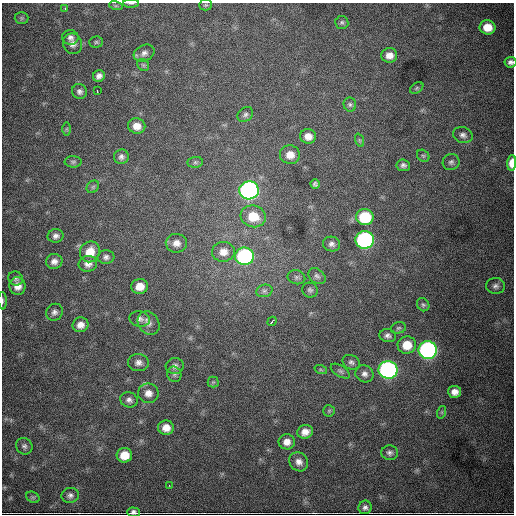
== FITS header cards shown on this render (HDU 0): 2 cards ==
NAXIS1  =                  512
NAXIS2  =                  512

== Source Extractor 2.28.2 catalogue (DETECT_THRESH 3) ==
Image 512 x 512 px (HDU 0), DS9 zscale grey, 1 PNG px = 1 image px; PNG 516 x 516 px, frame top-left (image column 1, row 512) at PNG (2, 3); each listed source drawn as its Kron ellipse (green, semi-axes under 4 px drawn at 4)
Background 5570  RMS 76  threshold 228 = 3 sigma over >= 5 px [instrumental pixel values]
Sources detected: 93; all 93 listed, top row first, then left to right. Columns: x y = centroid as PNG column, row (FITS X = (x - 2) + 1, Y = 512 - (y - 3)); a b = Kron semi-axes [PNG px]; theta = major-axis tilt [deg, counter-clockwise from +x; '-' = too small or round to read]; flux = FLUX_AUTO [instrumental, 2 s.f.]
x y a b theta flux
131 3 8 3 0 7.2e+03
206 5 6 5 - 8.0e+03
116 6 7 4 -17 7.9e+03
65 8 3 3 - 4.3e+03
22 18 7 6 - 9.4e+03
342 22 6 6 - 1.1e+04
487 27 8 7 - 7.8e+04
70 37 8 7 - 2.0e+04
96 42 7 5 2 9.1e+03
72 44 10 9 - 3.0e+04
144 53 11 8 27 2.3e+04
389 55 8 7 - 3.9e+04
511 62 6 5 - 1.7e+04
143 65 7 5 -46 9.0e+03
99 76 6 5 - 2.4e+04
417 88 7 5 37 8.8e+03
97 91 3 2 - 5.2e+03
79 92 8 7 - 1.7e+04
350 104 7 6 - 1.2e+04
245 114 8 6 39 1.4e+04
137 126 8 7 - 4.6e+04
67 129 7 4 90 7.5e+03
463 135 10 8 -19 2.1e+04
308 136 8 7 - 3.9e+04
359 140 7 4 -71 8.2e+03
290 155 10 9 - 5.2e+04
423 156 7 5 -43 9.9e+03
121 157 7 7 - 1.8e+04
73 162 8 6 -2 1.1e+04
195 162 7 5 7 1.1e+04
451 162 8 8 - 1.6e+04
512 163 8 4 87 7.9e+04
403 165 7 6 - 1.5e+04
315 184 4 4 - 1.2e+04
93 187 7 5 45 1.1e+04
249 190 9 9 - 2.1e+06
253 216 13 11 -16 1.1e+05
365 217 8 8 - 2.6e+05
56 236 8 6 13 2.1e+04
365 240 9 9 - 1.4e+06
176 243 10 9 - 3.6e+04
331 244 9 7 -11 1.9e+04
90 252 10 10 - 7.9e+04
223 252 11 10 - 4.7e+04
245 256 9 9 - 9.6e+05
106 257 8 7 - 1.6e+04
54 261 8 7 - 2.6e+04
88 264 9 7 12 2.9e+04
317 276 9 6 -39 1.6e+04
296 277 9 7 -14 1.5e+04
16 279 7 7 - 1.3e+04
17 286 9 8 - 4.1e+04
140 286 8 7 - 6.2e+04
495 286 9 8 - 2.0e+04
310 290 8 7 - 1.4e+04
264 291 8 6 14 1.5e+04
2 301 8 3 -88 7.2e+03
423 305 7 6 - 9.6e+03
54 312 9 8 - 1.9e+04
140 319 10 7 -12 2.2e+04
272 321 5 2 - 9.1e+03
149 323 12 10 -55 3.3e+04
80 325 8 7 - 3.6e+04
398 328 8 5 16 9.6e+03
388 336 8 6 -14 1.8e+04
407 345 9 8 - 8.9e+04
428 350 9 9 - 1.8e+06
351 362 9 7 -27 1.6e+04
138 363 10 8 -8 2.6e+04
175 366 9 8 - 2.2e+04
321 370 6 4 -19 7.0e+03
388 370 9 9 - 1.8e+06
340 371 11 5 -32 1.4e+04
174 374 8 7 - 1.3e+04
364 374 9 8 - 2.3e+04
213 382 5 5 - 8.2e+03
455 392 6 6 - 3.3e+04
148 393 10 9 - 4.1e+04
129 400 9 7 -23 2.1e+04
329 411 6 5 - 8.0e+03
442 412 6 4 72 7.1e+03
166 428 8 7 - 4.7e+04
305 432 8 6 20 3.6e+04
287 442 8 7 - 3.6e+04
24 446 8 8 - 1.6e+04
390 453 8 7 - 1.7e+04
124 455 7 7 - 8.8e+04
299 462 10 9 - 3.1e+04
169 485 3 2 - 2.4e+03
70 495 8 7 - 1.9e+04
33 497 7 5 -29 8.9e+03
365 507 7 6 - 1.8e+04
133 512 6 5 - 1.9e+04
At the frame edge (FLAGS 8, measured only in part): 5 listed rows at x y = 131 3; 511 62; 512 163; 2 301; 133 512